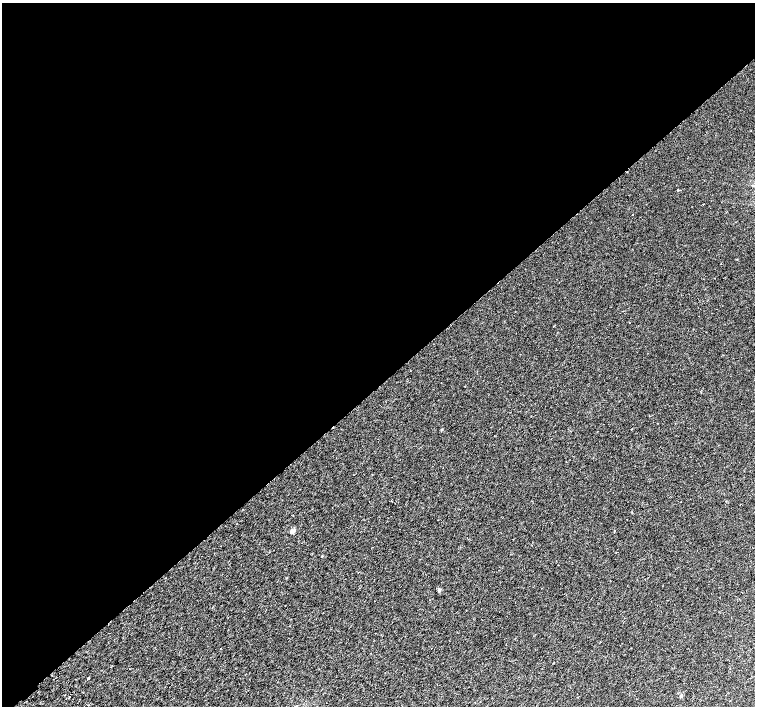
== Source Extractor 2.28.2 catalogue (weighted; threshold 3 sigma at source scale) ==
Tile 2 of 4 x 4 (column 2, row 1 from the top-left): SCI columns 1557-3061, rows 4479-5885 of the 6116 x 6079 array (HDU 1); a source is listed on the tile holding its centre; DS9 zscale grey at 2 x 2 block average (1 PNG px = mean of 2 x 2 image px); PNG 757 x 708 px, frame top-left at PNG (2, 3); no overlay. Shown black and unused: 55% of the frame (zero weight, under 2 of 3 exposures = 3% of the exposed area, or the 3 px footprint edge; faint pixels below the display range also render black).
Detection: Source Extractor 2.28.2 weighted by HDU 2 'WHT'; one run over the whole footprint, this tile lists its part. Background 0.00214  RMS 0.0025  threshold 0.0111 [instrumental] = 3 sigma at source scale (4.5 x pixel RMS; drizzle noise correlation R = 1.50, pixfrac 1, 0.0396/0.0396 arcsec/px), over >= 5 px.
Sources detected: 9; all 9 listed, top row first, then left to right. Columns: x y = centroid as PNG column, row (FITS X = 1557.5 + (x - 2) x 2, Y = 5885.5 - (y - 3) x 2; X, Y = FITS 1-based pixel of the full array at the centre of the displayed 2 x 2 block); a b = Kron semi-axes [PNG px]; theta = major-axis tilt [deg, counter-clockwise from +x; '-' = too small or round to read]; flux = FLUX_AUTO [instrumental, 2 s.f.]
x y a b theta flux
629 322 2 2 - 0.25
553 326 2 2 - 0.24
292 531 5 4 - 1.9
614 531 2 2 - 0.21
322 556 3 2 - 0.31
439 589 3 3 - 0.59
88 678 2 2 - 1.5
69 696 2 2 - 0.61
681 696 2 2 - 2